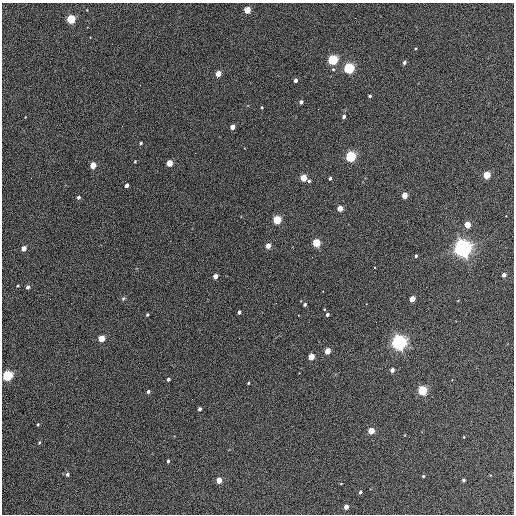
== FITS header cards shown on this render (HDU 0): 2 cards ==
NAXIS1  =                  512 / Axis length
NAXIS2  =                  512 / Axis length

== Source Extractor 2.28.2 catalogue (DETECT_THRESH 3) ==
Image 512 x 512 px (HDU 0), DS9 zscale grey, 1 PNG px = 1 image px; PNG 516 x 516 px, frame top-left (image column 1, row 512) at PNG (2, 3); no overlay
Background 370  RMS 21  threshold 62.5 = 3 sigma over >= 5 px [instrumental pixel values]
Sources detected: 69; all 69 listed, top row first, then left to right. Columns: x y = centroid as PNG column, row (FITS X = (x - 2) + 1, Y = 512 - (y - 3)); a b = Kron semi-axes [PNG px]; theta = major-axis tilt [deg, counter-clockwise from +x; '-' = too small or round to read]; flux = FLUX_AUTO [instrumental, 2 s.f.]
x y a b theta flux
247 10 4 4 - 37000
71 19 5 4 - 100000
333 60 5 4 - 180000
404 62 4 4 - 3500
349 68 5 4 - 230000
218 74 4 4 - 19000
295 80 4 3 - 4800
370 96 3 3 - 2500
301 102 4 3 - 3900
262 107 4 3 - 1400
344 116 4 3 - 3400
232 127 4 4 - 13000
141 143 4 3 - 2000
351 156 5 4 - 210000
135 161 3 3 - 1300
169 163 4 4 - 25000
93 165 4 4 - 29000
487 175 4 4 - 48000
303 178 4 4 - 40000
330 178 3 3 - 2600
309 181 4 3 - 2100
127 185 4 3 - 5900
405 195 4 4 - 24000
79 197 4 4 - 3200
340 208 4 4 - 18000
277 220 5 4 - 79000
467 225 4 4 - 30000
316 243 4 4 - 70000
268 246 4 4 - 15000
24 248 4 4 - 13000
463 248 6 6 - 990000
416 256 4 3 - 2300
312 257 2 2 - 700
375 268 3 3 - 4500
504 275 4 4 - 6300
215 276 4 4 - 10000
18 286 4 2 - 1200
28 287 4 4 - 4100
123 298 6 5 - 2200
50 299 3 2 - 1600
412 299 4 4 - 20000
276 303 2 2 - 620
305 304 4 3 - 3100
239 312 4 3 - 3800
327 314 4 3 - 3800
147 315 3 3 - 2000
101 338 4 4 - 29000
399 342 6 5 - 670000
327 351 4 4 - 21000
311 357 4 4 - 27000
392 370 4 4 - 6900
7 376 5 4 - 180000
168 379 4 3 - 3500
248 383 3 2 - 1500
422 390 5 4 - 130000
148 392 4 4 - 3200
200 409 4 3 - 3900
38 424 3 3 - 1300
371 431 4 4 - 31000
464 437 3 2 - 880
39 443 4 3 - 1400
168 461 4 3 - 2500
67 474 5 4 - 3200
423 476 4 3 - 1800
219 480 4 4 - 18000
463 480 4 3 - 2700
341 484 3 2 - 910
360 492 4 4 - 2600
346 507 4 4 - 9600